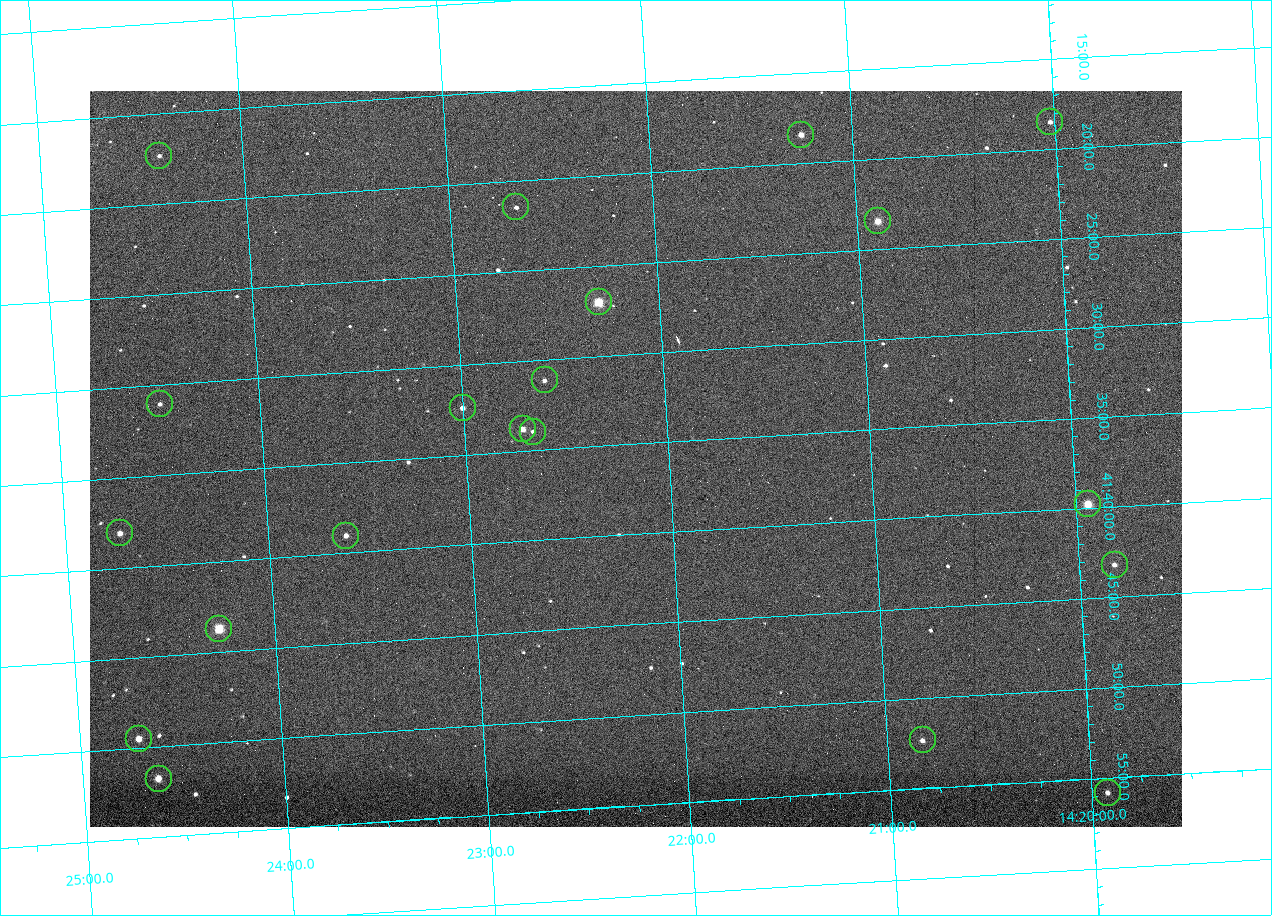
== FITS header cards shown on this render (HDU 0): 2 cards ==
NAXIS1  =                 1092
NAXIS2  =                  736

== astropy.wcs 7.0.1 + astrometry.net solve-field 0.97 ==
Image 1092 x 736 px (HDU 0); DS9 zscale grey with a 90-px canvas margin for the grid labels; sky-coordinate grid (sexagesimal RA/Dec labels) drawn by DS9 from the SOLVED WCS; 20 Tycho-2 reference stars matched to detected sources circled (green)
Header WCS: none
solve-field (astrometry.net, Tycho-2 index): SOLVED blind (the file carries no WCS)
Solved WCS: RA---TAN-SIP/DEC--TAN-SIP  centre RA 14:22:10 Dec +41:36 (215.54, +41.60 deg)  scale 3.33 arcsec/px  FOV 60.6' x 40.8'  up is -176 deg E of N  parity flipped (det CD > 0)
(file carries no celestial WCS; the grid is the blind solution)
Tycho-2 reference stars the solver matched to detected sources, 20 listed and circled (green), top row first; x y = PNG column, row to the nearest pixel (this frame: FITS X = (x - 90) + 1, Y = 736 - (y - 91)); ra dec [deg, ICRS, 3 dp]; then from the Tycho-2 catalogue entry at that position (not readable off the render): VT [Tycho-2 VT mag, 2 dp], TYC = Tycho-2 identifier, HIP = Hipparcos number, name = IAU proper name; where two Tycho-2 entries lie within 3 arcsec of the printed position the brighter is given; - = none
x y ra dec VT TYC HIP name
1050 122 215.006 +41.309 11.67 3038-298-1 - -
801 135 215.313 +41.307 10.54 3038-302-1 - -
159 156 216.103 +41.289 12.07 3038-286-1 - -
516 207 215.668 +41.358 11.71 3038-531-1 - -
878 221 215.224 +41.391 9.78 3038-588-1 - -
599 302 215.574 +41.451 8.73 3038-566-1 70240 -
545 380 215.647 +41.519 11.59 3038-488-1 - -
160 404 216.123 +41.518 12.02 3038-258-1 - -
463 408 215.750 +41.540 11.12 3038-479-1 - -
523 429 215.677 +41.563 10.23 3038-459-1 - -
533 432 215.666 +41.567 11.76 3038-461-1 - -
1088 504 214.985 +41.663 9.23 3038-464-1 - -
120 533 216.183 +41.635 11.01 3038-413-1 - -
346 536 215.904 +41.651 11.40 3038-603-1 - -
1115 565 214.956 +41.721 12.00 3038-491-1 - -
219 629 216.068 +41.729 8.81 3038-334-1 70409 -
139 739 216.177 +41.826 10.45 3038-108-1 - -
923 740 215.206 +41.873 11.51 3038-538-1 - -
159 779 216.156 +41.863 10.20 3038-555-1 - -
1108 793 214.980 +41.931 11.35 3038-237-1 - -